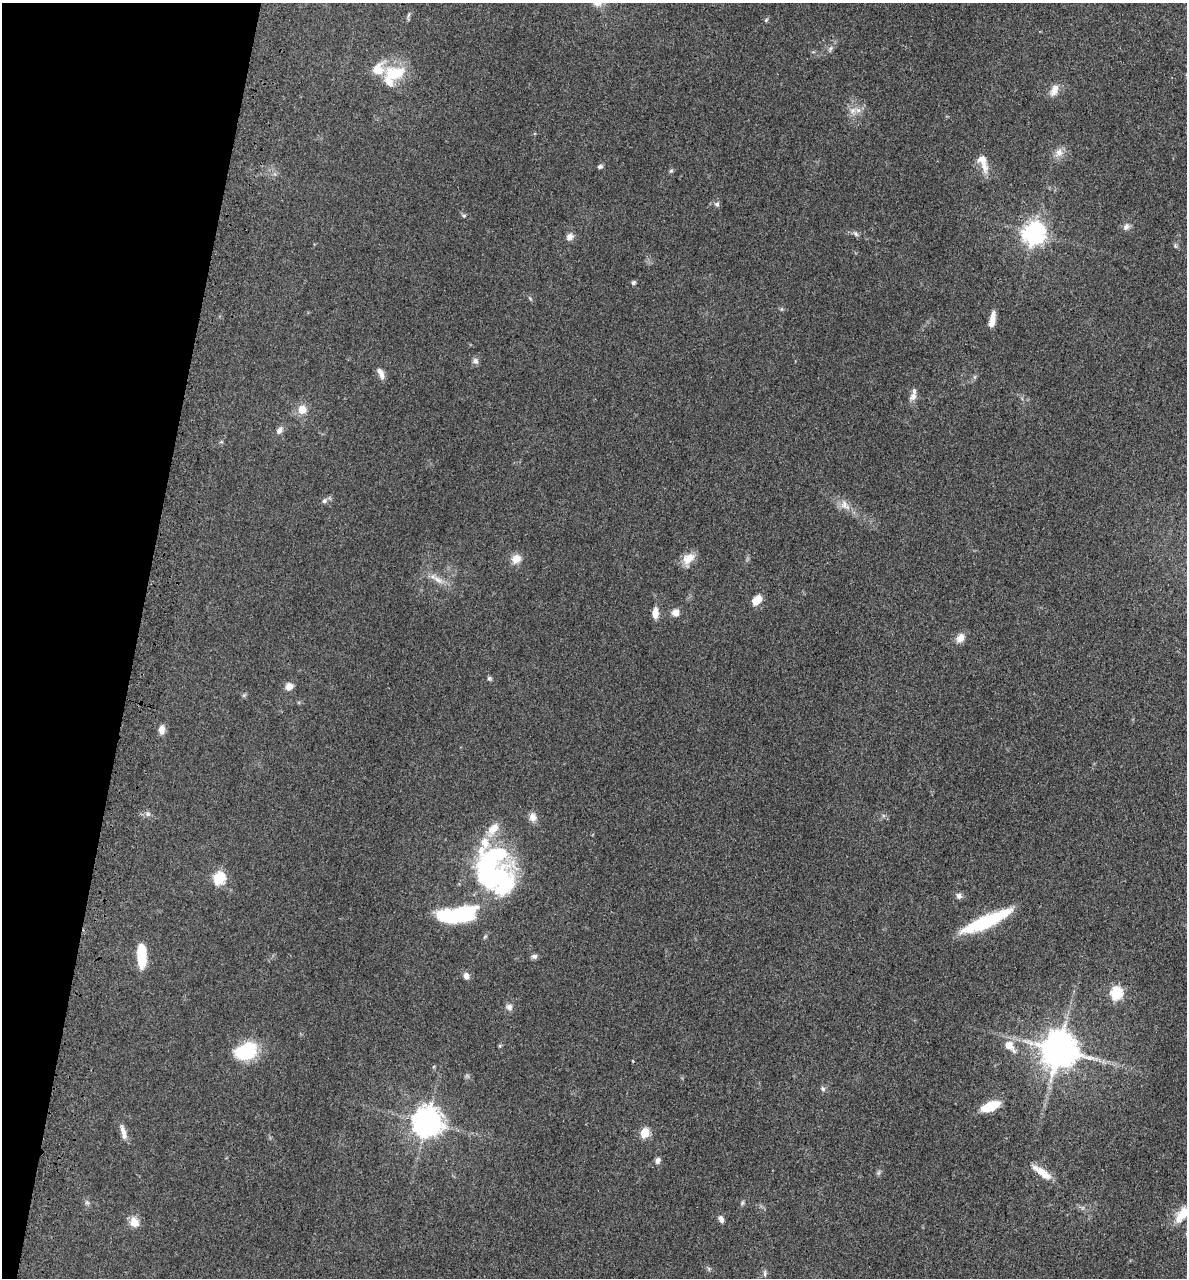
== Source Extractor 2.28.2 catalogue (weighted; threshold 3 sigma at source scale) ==
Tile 9 of 4 x 4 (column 1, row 3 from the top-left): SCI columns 319-1503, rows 1347-2622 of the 5260 x 5242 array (HDU 1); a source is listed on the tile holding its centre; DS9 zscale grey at full resolution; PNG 1189 x 1280 px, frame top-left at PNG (2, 3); no overlay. Shown black and unused: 11% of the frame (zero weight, under 3 of 4 exposures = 7% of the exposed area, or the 3 px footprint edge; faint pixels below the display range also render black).
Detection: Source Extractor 2.28.2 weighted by HDU 2 'WHT'; one run over the whole footprint, this tile lists its part. Background 0.041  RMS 0.005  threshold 0.0223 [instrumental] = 3 sigma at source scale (4.5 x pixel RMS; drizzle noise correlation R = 1.50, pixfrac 1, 0.05/0.05 arcsec/px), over >= 5 px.
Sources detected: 82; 2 too faint to see at this stretch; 3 inside a brighter object's white glare — not listed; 7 inside a brighter listed object's ellipse — not listed separately; the other 70 listed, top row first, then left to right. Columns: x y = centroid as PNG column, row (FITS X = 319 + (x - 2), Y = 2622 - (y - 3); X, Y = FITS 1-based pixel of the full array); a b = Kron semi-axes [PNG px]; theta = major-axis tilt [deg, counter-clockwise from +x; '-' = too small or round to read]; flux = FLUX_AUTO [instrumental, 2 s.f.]
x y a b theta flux
597 3 13 12 - 4
408 15 11 3 75 0.91
766 20 5 4 - 0.68
830 49 9 5 68 1.4
394 73 30 19 7 18
1054 90 17 9 65 4.2
852 111 11 9 -82 3.6
1059 153 13 10 65 3.8
600 166 7 5 15 1.1
984 167 19 10 -74 5.1
671 171 6 5 - 0.77
717 204 8 7 - 1.4
464 216 7 5 -16 0.84
1126 227 10 8 50 2.1
1034 233 8 7 - 370
855 234 8 6 -50 1.3
570 237 9 7 57 2.7
1175 246 7 5 -70 0.88
633 283 5 4 - 1.3
530 298 6 4 -55 0.66
992 320 17 6 79 5
475 361 8 8 - 1.7
381 374 15 6 -65 3.1
913 396 12 8 52 2.6
302 410 10 10 - 5.7
279 430 11 7 53 2.2
324 501 8 6 34 1.5
845 505 18 10 -44 5.2
516 559 12 10 36 5.2
688 559 16 11 51 6.7
438 580 21 8 -31 5
757 600 12 9 45 5.5
655 613 11 6 88 5
676 613 8 8 - 3.9
960 638 13 9 54 3.8
489 678 6 5 - 0.88
289 687 10 9 - 3.2
244 695 7 4 45 0.76
162 730 10 7 86 3.6
148 814 8 7 - 1.5
533 817 11 9 -76 3.4
491 861 55 32 38 62
219 878 6 6 - 51
959 896 8 7 - 1.7
464 914 23 15 21 36
986 921 50 11 24 38
485 937 6 4 32 0.68
142 956 26 10 -88 13
534 956 9 6 -7 1.5
466 976 8 7 - 2.5
1116 993 6 6 - 56
509 1007 10 8 -21 2.2
1009 1045 12 10 -39 5.5
500 1046 6 5 - 0.57
1058 1050 10 10 - 1500
246 1051 17 12 29 41
823 1089 8 6 -48 1.3
990 1106 18 8 21 16
427 1122 9 9 - 770
123 1132 21 6 -76 3.7
645 1133 6 5 - 24
658 1160 8 6 71 1.7
1042 1172 25 8 -35 8.2
87 1202 8 6 -68 1.2
742 1203 7 5 71 0.92
1182 1214 21 10 55 8.6
721 1219 9 6 -59 1.9
134 1222 14 12 -64 4.9
709 1269 6 5 - 0.87
765 1274 9 5 89 1.2
Isophote crosses this tile's border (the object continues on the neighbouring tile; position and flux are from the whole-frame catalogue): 2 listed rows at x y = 597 3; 1182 1214